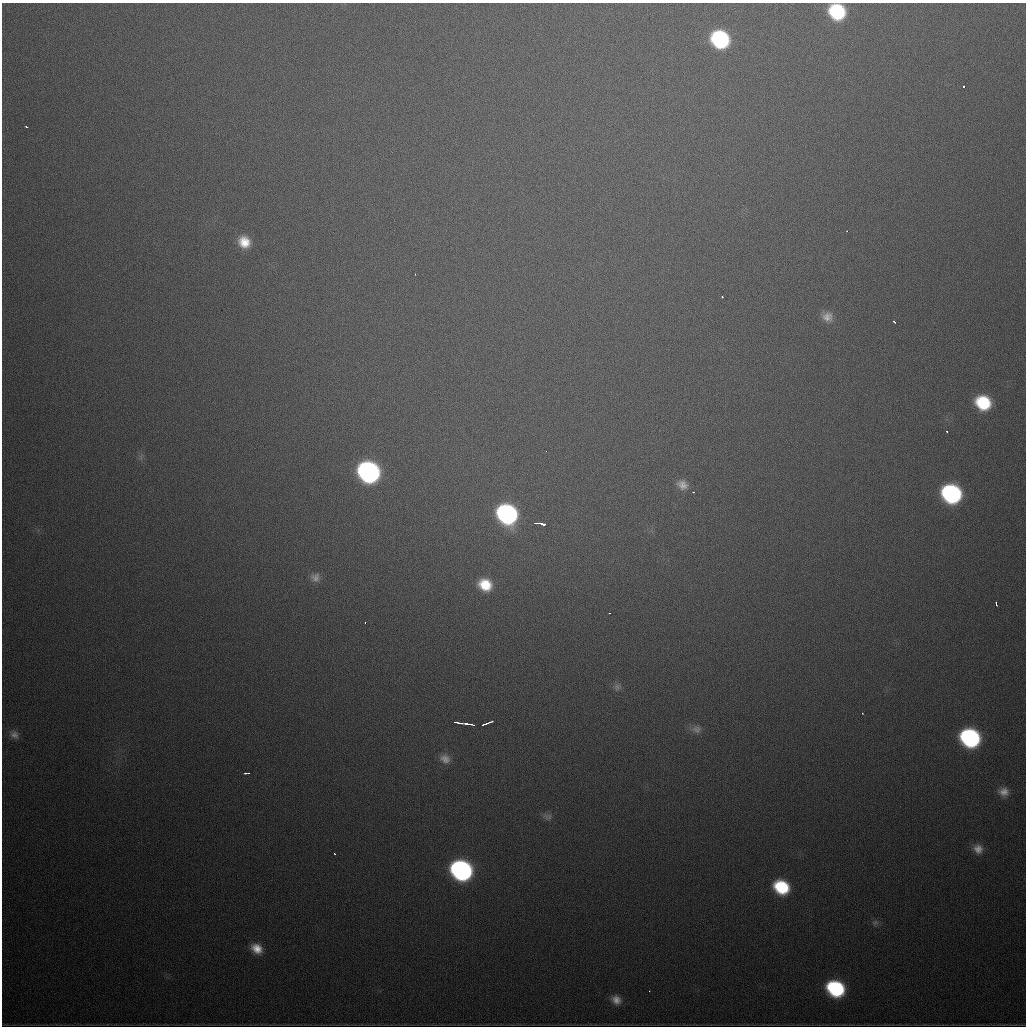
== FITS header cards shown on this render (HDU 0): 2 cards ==
NAXIS1  =                 1024
NAXIS2  =                 1024

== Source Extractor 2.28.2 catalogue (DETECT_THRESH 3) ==
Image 1024 x 1024 px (HDU 0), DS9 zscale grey, 1 PNG px = 1 image px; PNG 1028 x 1028 px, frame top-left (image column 1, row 1024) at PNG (2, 3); no overlay
Background 644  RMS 20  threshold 61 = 3 sigma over >= 5 px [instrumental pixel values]
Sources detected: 48; all 48 listed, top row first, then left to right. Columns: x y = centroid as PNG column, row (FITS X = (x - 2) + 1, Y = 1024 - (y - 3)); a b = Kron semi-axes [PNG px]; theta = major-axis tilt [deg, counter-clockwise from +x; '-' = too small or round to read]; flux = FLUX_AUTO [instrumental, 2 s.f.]
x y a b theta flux
837 12 14 12 -40 110000
720 39 14 13 - 180000
964 87 3 3 - 4100
26 126 3 3 - 3100
847 231 3 2 - 1900
244 242 13 11 -47 26000
415 274 2 2 - 1000
722 297 3 3 - 1600
827 317 13 13 - 14000
894 321 4 3 - 5900
983 403 13 12 - 77000
946 431 3 3 - 2200
546 451 2 2 - 1500
369 472 15 13 -38 490000
682 485 14 11 -38 13000
693 492 3 2 - 2500
951 494 14 13 - 270000
507 514 15 13 -43 340000
537 523 7 2 2 6800
543 524 5 3 - 5100
315 577 12 12 - 9700
485 585 13 11 -30 38000
996 604 5 2 - 3400
609 613 3 2 - 1200
365 623 3 2 - 8200
617 687 10 9 - 6100
862 713 3 2 - 1300
455 722 3 2 - 2700
459 723 6 3 -11 5300
466 723 4 3 - 3400
487 723 12 2 21 8200
471 724 6 2 -12 6800
696 729 14 10 -12 9300
14 735 12 9 -32 8300
970 738 14 12 -30 300000
445 759 13 11 -33 12000
247 773 6 2 1 4200
1004 792 13 11 -6 13000
547 817 13 9 -13 6400
978 849 13 12 - 14000
335 854 3 2 - 2000
461 870 14 12 -32 470000
781 887 13 11 -32 81000
875 922 9 7 16 4600
257 949 13 10 -34 20000
835 988 14 11 -29 160000
649 991 2 2 - 3200
616 1000 12 10 -35 13000
At the frame edge (FLAGS 8, measured only in part): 1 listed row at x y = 837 12